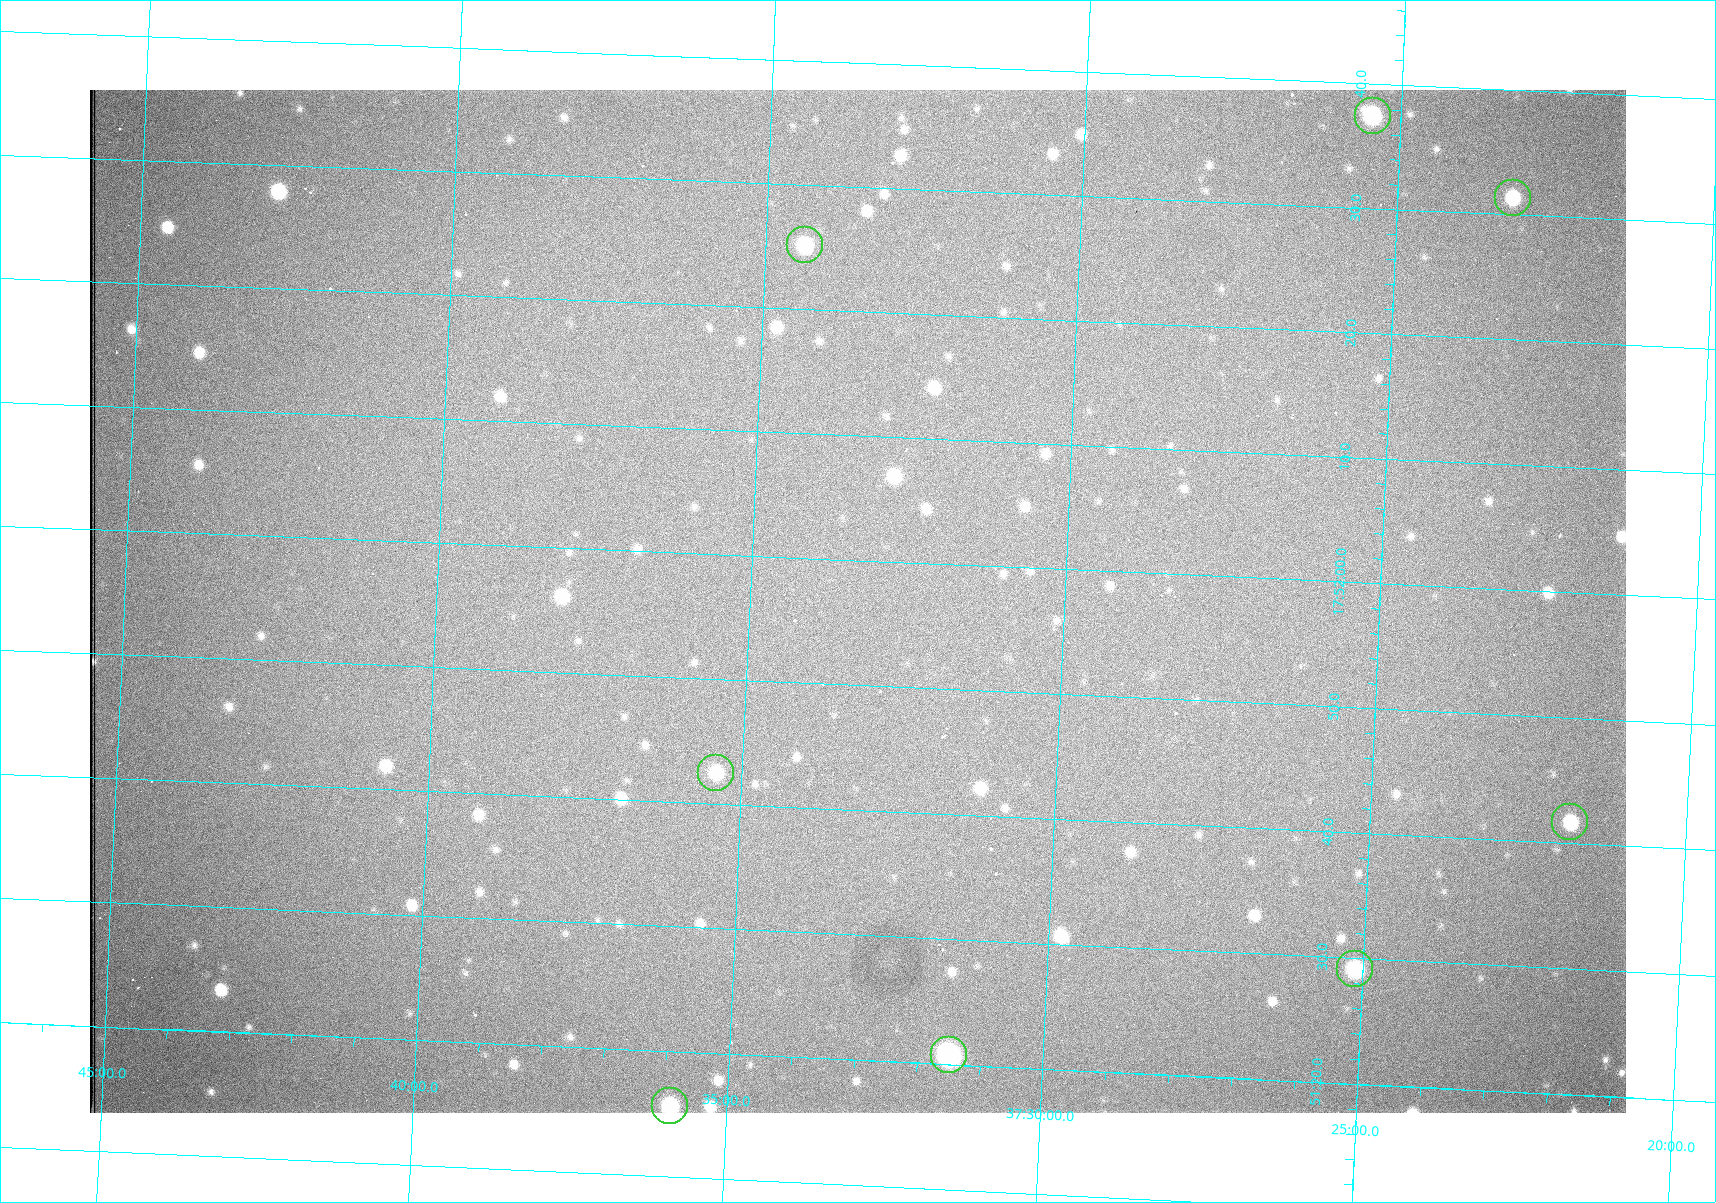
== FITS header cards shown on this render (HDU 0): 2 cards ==
NAXIS1  =                 1536 /fastest changing axis
NAXIS2  =                 1023 /next to fastest changing axis

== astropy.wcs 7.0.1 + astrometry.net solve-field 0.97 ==
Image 1536 x 1023 px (HDU 0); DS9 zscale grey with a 90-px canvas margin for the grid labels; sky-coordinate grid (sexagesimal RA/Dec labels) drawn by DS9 from the SOLVED WCS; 8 Tycho-2 reference stars matched to detected sources circled (green)
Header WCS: RA---TAN/DEC--TAN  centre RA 17:51:57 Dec +37:33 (267.99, +37.55 deg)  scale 0.958 arcsec/px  FOV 24.5' x 16.3'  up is +87 deg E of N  parity flipped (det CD > 0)
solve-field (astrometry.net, Tycho-2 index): VERIFIED the header's WCS against the Tycho-2 star catalogue (8 matches, 0 conflicts) and refined it, rather than solving blind
Solved WCS: RA---TAN-SIP/DEC--TAN-SIP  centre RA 17:51:57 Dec +37:33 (267.99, +37.55 deg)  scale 0.956 arcsec/px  FOV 24.5' x 16.3'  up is +87 deg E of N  parity flipped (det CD > 0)
The solver's refit moves the header's centre by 0.58 arcsec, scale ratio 0.9974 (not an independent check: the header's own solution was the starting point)
Tycho-2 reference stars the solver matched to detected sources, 8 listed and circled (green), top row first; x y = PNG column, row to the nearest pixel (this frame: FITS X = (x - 90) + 1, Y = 1023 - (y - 90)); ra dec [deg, ICRS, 3 dp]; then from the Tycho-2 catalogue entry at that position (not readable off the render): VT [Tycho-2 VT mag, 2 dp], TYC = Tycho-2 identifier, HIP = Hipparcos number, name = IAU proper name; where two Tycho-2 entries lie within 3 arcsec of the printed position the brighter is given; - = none
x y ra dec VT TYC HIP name
1373 116 268.156 +37.424 11.25 2620-712-1 - -
1513 198 268.131 +37.386 12.62 2620-526-1 - -
805 245 268.105 +37.573 11.82 3089-995-1 - -
716 773 267.927 +37.590 11.84 3089-1137-1 - -
1570 822 267.924 +37.364 11.94 2620-391-1 - -
1355 969 267.871 +37.419 11.35 2620-812-1 - -
949 1055 267.836 +37.525 9.96 3089-889-1 - -
670 1106 267.815 +37.598 11.54 3089-1081-1 - -